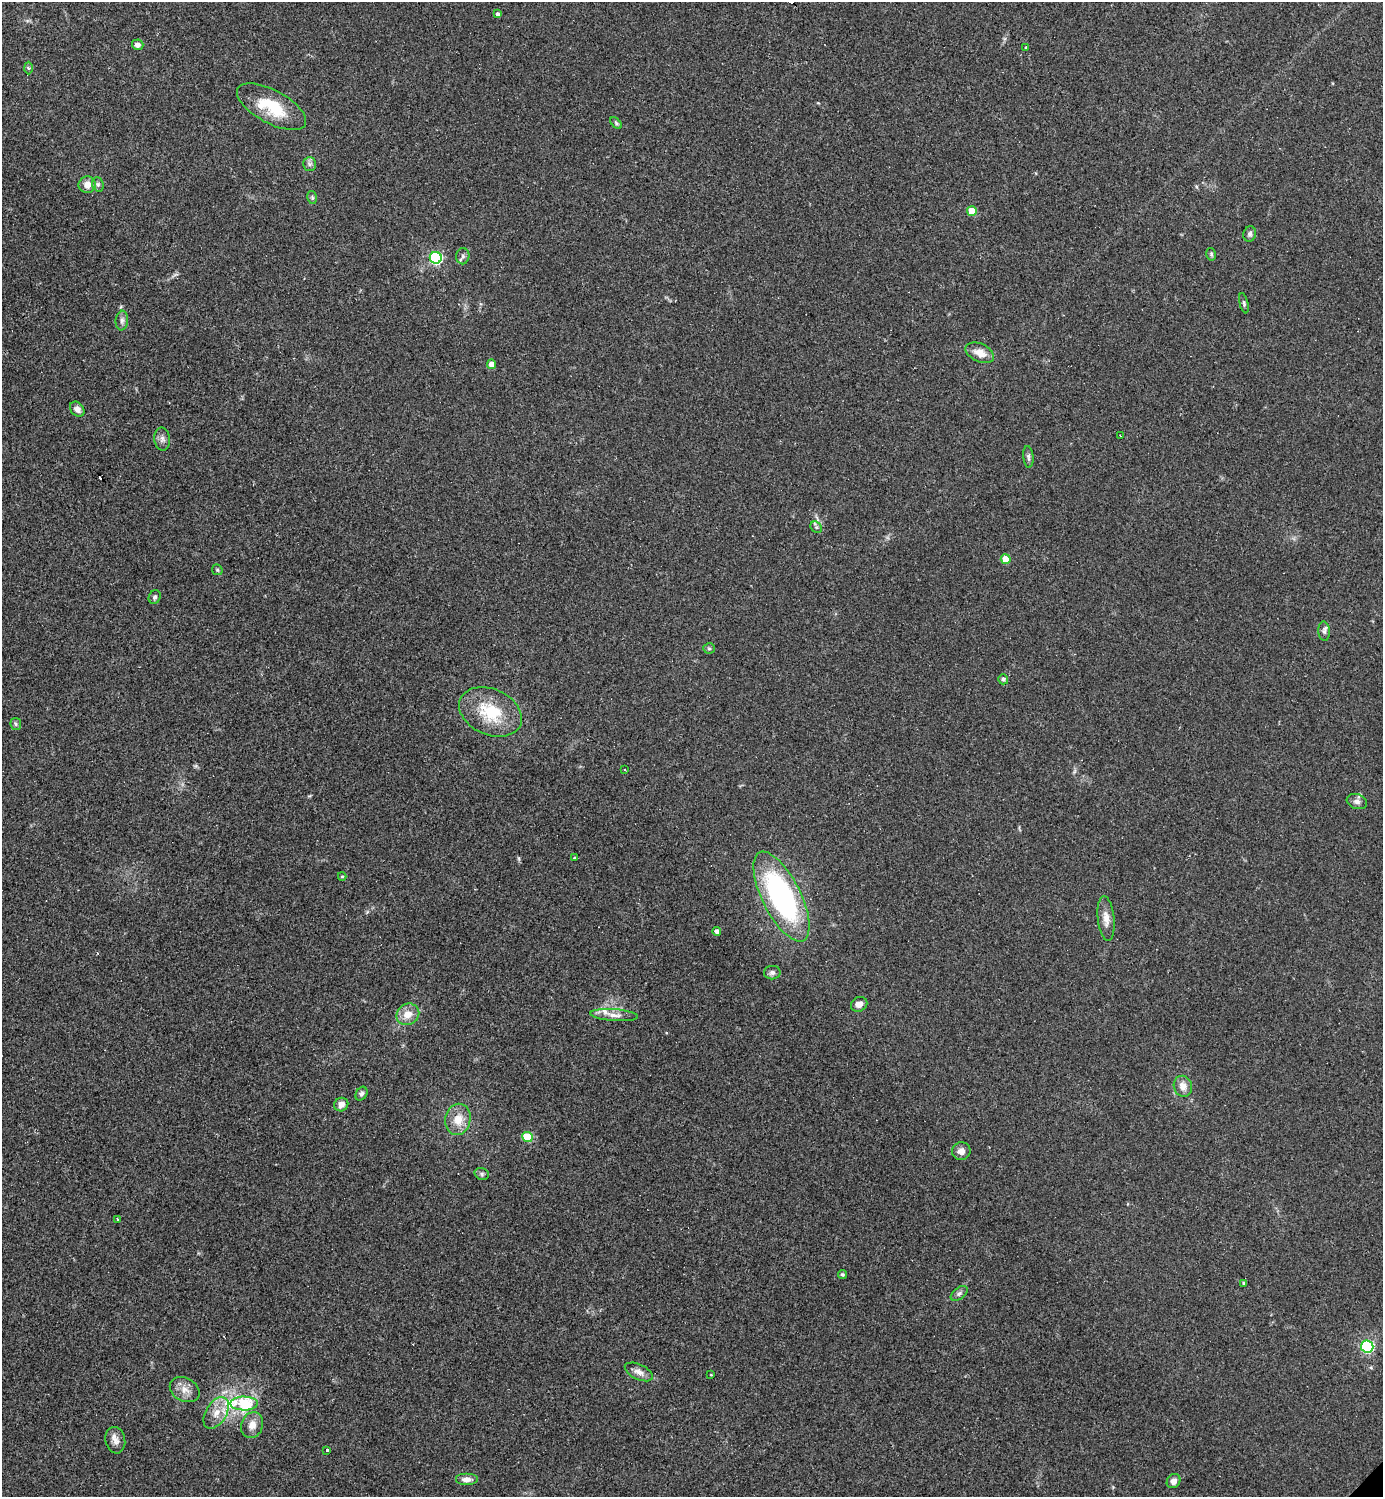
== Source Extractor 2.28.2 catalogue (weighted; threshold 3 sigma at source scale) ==
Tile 11 of 4 x 4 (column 3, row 3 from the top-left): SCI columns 3061-4441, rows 1495-2989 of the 5977 x 5978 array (HDU 1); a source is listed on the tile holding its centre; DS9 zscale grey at full resolution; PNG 1385 x 1499 px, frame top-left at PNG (2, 2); each listed source drawn as its Kron ellipse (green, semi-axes under 4 px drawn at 4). Shown black and unused: <1% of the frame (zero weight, under 2 of 3 exposures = <1% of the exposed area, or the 3 px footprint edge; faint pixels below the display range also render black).
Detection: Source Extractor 2.28.2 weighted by HDU 2 'WHT'; one run over the whole footprint, this tile lists its part. Background 0.0334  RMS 0.0063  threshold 0.0283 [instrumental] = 3 sigma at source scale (4.5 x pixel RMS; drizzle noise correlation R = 1.50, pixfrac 1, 0.05/0.05 arcsec/px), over >= 5 px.
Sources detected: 70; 3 cosmic-ray / hot-pixel residue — neither listed nor drawn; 2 inside a brighter listed object's ellipse — not listed separately; the other 65 listed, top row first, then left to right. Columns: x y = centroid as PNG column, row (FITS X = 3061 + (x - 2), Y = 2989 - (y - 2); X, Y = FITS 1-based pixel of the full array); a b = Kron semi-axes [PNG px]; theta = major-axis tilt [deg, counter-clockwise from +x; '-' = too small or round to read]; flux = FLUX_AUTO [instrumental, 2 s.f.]
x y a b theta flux
497 14 3 3 - 7.6
138 45 6 5 - 3.1
1026 48 3 3 - 4.4
28 68 6 4 -88 0.99
271 107 38 16 -28 27
616 123 7 4 -47 1
310 164 7 6 - 1.7
98 184 7 5 -71 1.5
87 185 8 8 - 5
312 197 7 5 -78 1.1
972 211 5 5 - 15
1250 234 8 6 75 1.8
1211 254 6 4 -78 1
463 256 8 6 87 1.7
436 258 6 6 - 93
1244 303 10 3 -76 1.2
122 321 10 6 84 2.2
980 353 15 9 -24 6.8
492 364 5 4 - 4.2
77 409 8 6 -48 3.1
1120 435 3 2 - 0.42
162 439 11 7 -84 2.6
1028 457 11 5 -85 1.6
816 527 6 5 - 1.2
1006 559 5 5 - 11
217 570 6 5 - 0.94
155 597 7 5 62 1.4
1324 631 10 5 -86 1.8
709 648 5 5 - 0.98
1003 679 5 5 - 1.6
490 712 33 23 -24 30
16 724 6 5 - 1
625 770 2 2 - 0.79
1357 801 10 7 -19 2.3
574 858 3 3 - 0.97
342 876 4 4 - 0.78
781 896 49 19 -63 130
1106 918 22 8 -84 5.9
717 932 4 4 - 3
772 973 8 6 8 2.1
859 1004 8 7 - 3.5
408 1014 12 10 31 7.5
614 1015 24 6 -4 4.7
1183 1086 10 9 - 5.5
361 1094 7 5 58 1.6
341 1105 7 6 - 4.1
458 1119 16 12 79 9.3
527 1137 5 5 - 26
961 1151 9 9 - 3.7
482 1174 7 5 -16 1.4
118 1220 3 3 - 3.8
842 1274 4 4 - 0.85
1244 1283 3 3 - 0.84
959 1293 10 5 37 1.8
1367 1346 6 6 - 72
639 1372 15 7 -25 4.2
711 1375 3 2 - 0.4
185 1390 15 11 -27 5.8
244 1404 14 7 -1 50
216 1413 17 10 59 7.5
252 1425 13 11 70 5.6
115 1440 13 10 -79 4.1
327 1450 3 3 - 2.6
467 1479 11 6 0 3.9
1173 1481 7 6 - 3.5